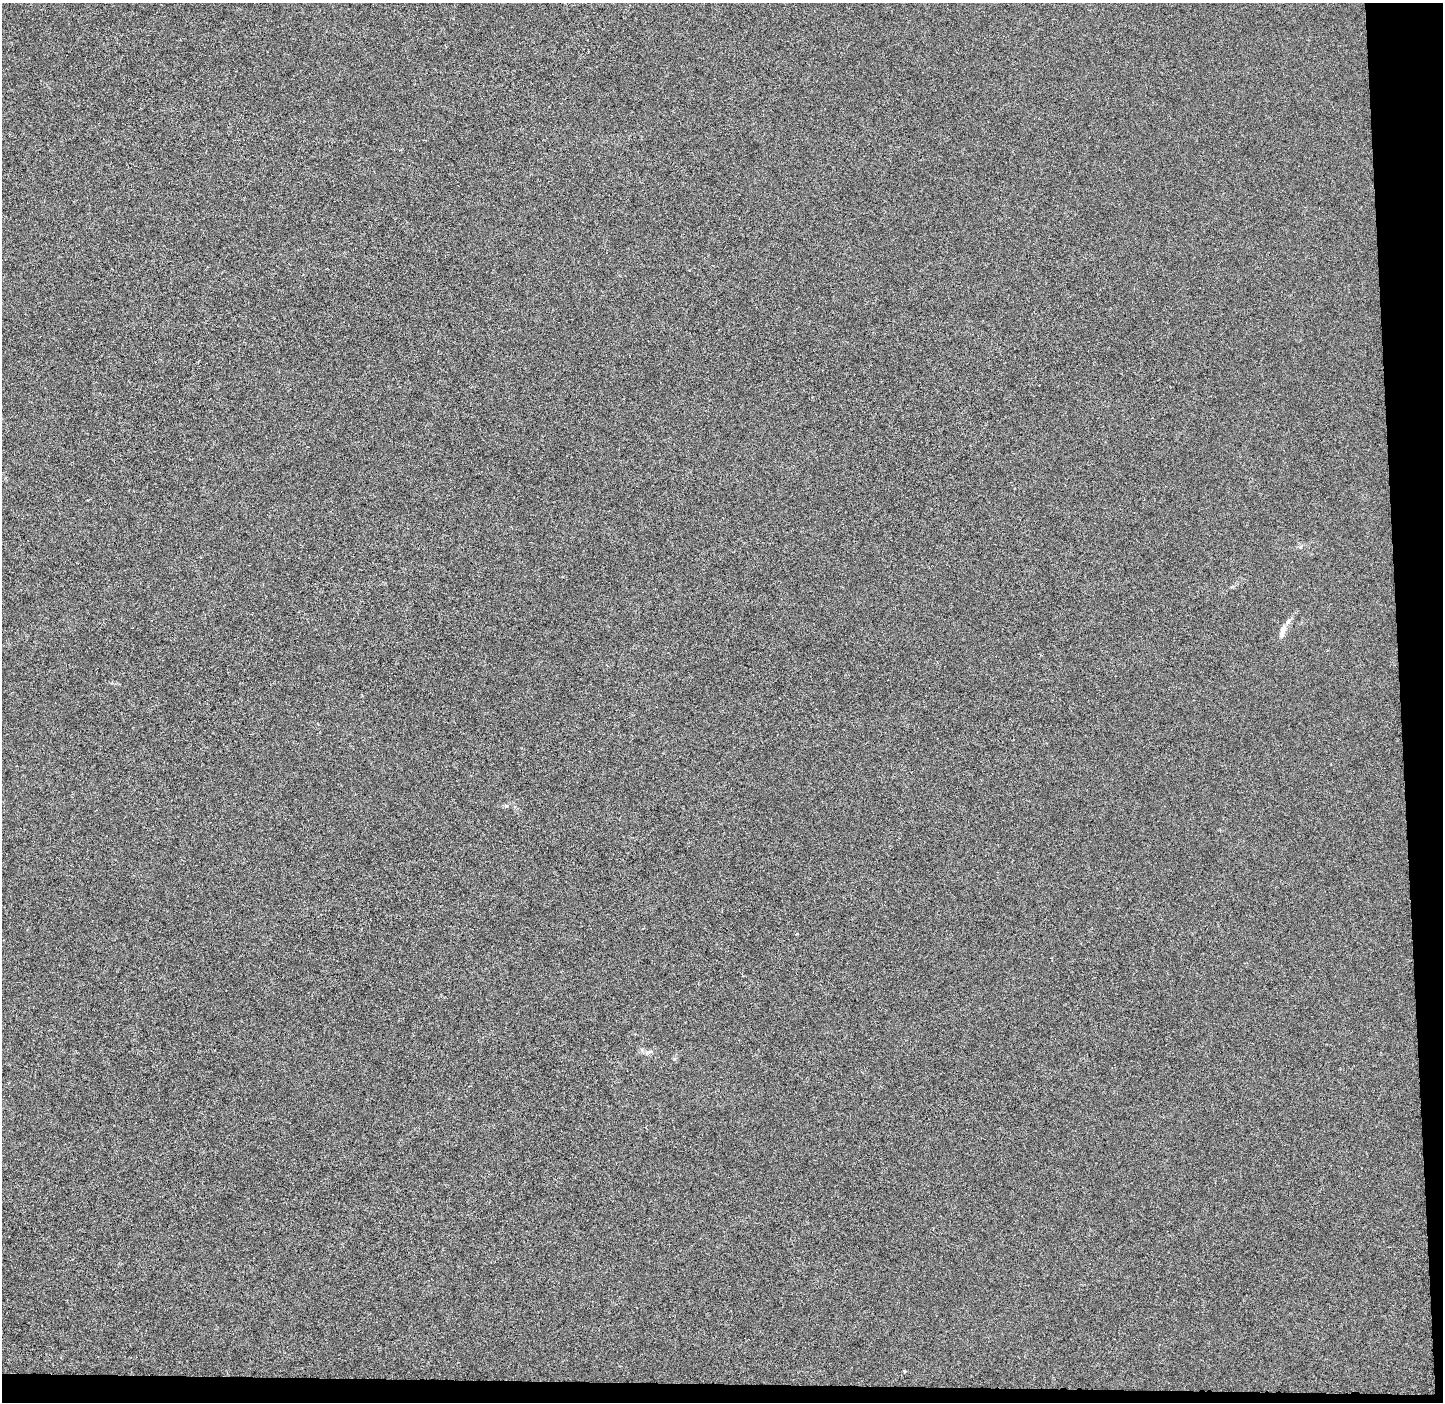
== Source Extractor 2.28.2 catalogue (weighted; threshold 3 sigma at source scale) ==
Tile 9 of 3 x 3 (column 3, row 3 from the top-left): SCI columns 2953-4393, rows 7-1406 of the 4465 x 4207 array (HDU 1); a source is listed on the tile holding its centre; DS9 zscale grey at full resolution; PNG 1445 x 1404 px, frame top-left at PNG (2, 3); no overlay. Shown black and unused: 4% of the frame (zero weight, under 3 of 6 exposures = <1% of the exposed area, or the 3 px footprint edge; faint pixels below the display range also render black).
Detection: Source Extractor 2.28.2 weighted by HDU 2 'WHT'; one run over the whole footprint, this tile lists its part. Background -1.97e-04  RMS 0.0024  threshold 0.00975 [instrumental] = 3 sigma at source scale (4.09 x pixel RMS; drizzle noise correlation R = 1.36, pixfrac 0.8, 0.0396/0.0396 arcsec/px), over >= 5 px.
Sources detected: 4; all 4 listed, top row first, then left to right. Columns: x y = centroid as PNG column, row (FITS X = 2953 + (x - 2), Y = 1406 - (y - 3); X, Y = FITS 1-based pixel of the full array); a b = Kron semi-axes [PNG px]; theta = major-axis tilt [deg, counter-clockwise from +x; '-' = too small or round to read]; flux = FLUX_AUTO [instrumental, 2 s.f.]
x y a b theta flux
1282 632 19 7 75 1.6
506 806 6 4 -2 0.34
797 933 3 3 - 0.25
904 1371 4 4 - 0.32